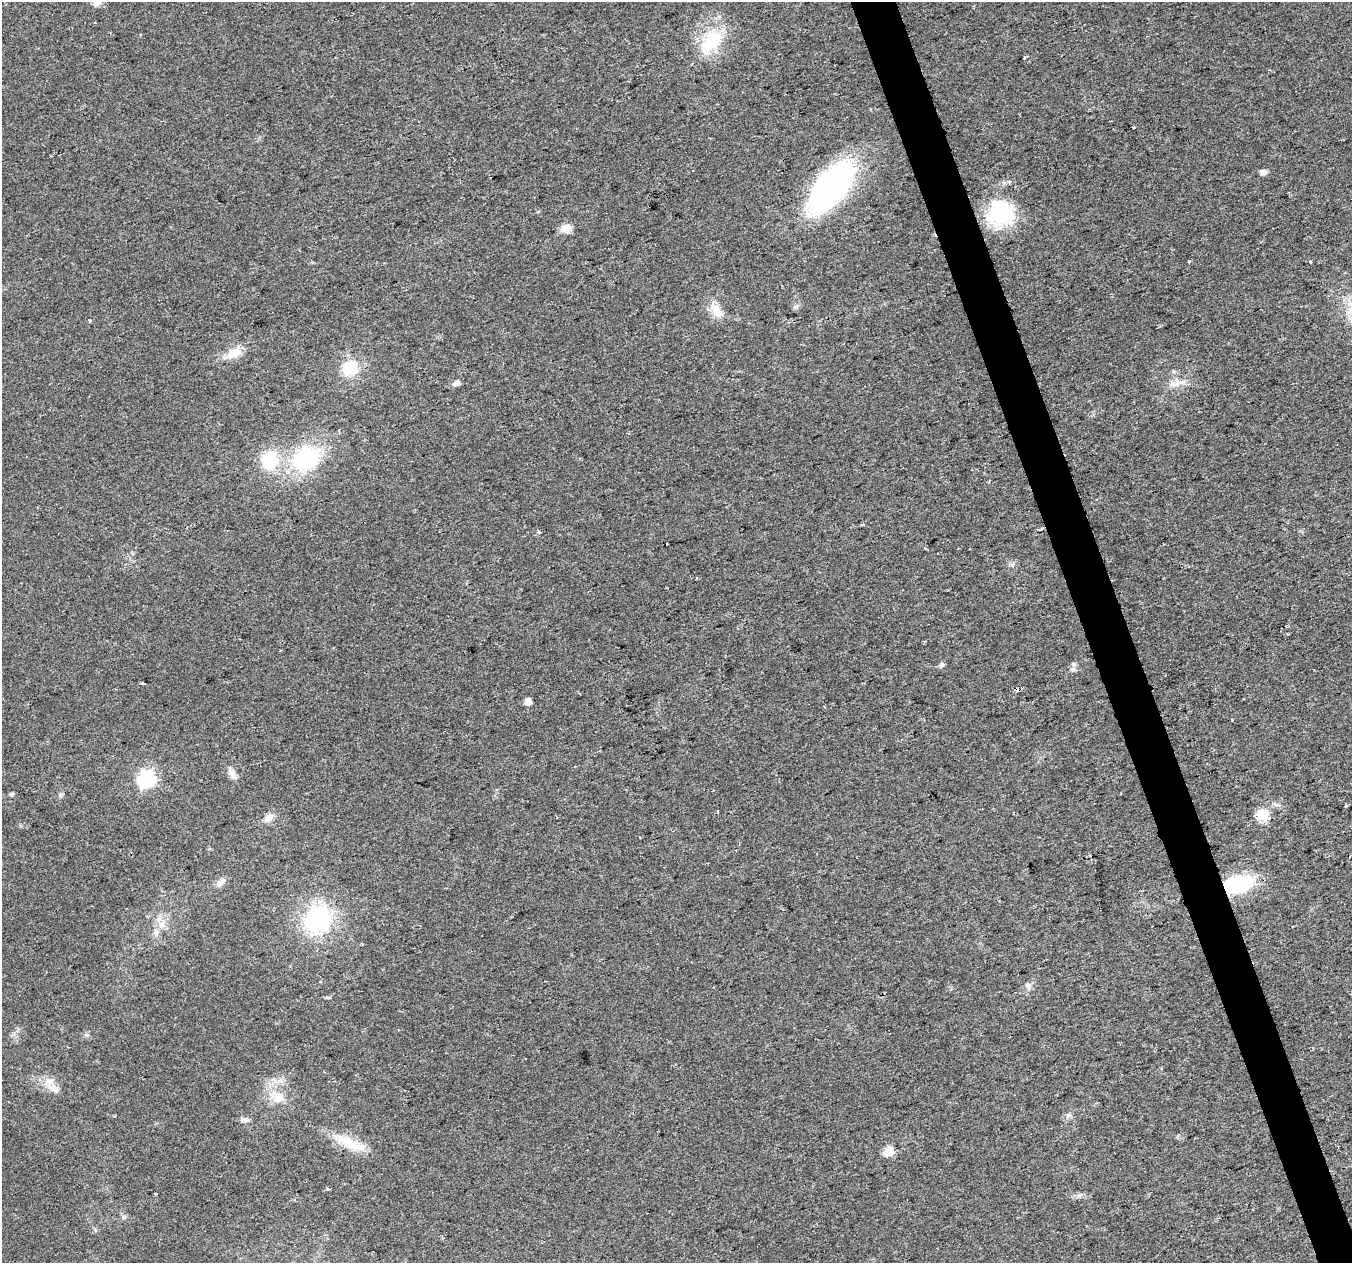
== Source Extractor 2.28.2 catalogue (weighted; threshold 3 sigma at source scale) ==
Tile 6 of 4 x 4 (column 2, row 2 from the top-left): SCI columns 1351-2700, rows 2640-3900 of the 5401 x 5226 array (HDU 1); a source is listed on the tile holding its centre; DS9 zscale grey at full resolution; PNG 1354 x 1265 px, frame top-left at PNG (2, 2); no overlay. Shown black and unused: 3% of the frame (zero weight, under 2 of 3 exposures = <1% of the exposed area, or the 3 px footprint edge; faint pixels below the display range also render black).
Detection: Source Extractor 2.28.2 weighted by HDU 2 'WHT'; one run over the whole footprint, this tile lists its part. Background 0.041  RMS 0.0055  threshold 0.0249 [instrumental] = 3 sigma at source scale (4.5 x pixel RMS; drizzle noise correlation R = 1.50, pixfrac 1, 0.0396/0.0396 arcsec/px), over >= 5 px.
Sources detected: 49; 1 inside a brighter object's white glare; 1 cosmic-ray / hot-pixel residue — not listed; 2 inside a brighter listed object's ellipse — not listed separately; the other 45 listed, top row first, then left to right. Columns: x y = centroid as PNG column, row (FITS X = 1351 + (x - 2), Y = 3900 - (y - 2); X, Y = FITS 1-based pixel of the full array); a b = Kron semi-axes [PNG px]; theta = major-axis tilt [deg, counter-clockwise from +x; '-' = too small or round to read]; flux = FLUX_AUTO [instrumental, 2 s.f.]
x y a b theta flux
97 2 11 9 66 4.4
711 42 39 21 47 27
1025 57 3 3 - 0.96
1133 127 3 3 - 2.7
1263 172 5 5 - 3.7
831 187 53 25 54 150
1000 216 38 25 -6 33
566 228 14 9 11 5.3
1189 261 3 3 - 3
1311 262 3 3 - 2.3
716 310 22 12 -59 8.4
90 320 4 4 - 0.79
234 353 23 12 22 8.4
350 368 16 14 23 19
456 383 6 5 - 3.7
1176 383 27 6 13 5.2
306 458 26 20 31 59
270 460 19 16 73 25
1041 529 5 3 - 0.8
538 532 3 3 - 2.5
925 548 3 3 - 0.98
1073 664 6 5 - 1.3
941 665 7 6 - 1.8
142 683 5 3 - 0.59
1017 690 4 3 - 8.7
528 701 5 5 - 6
233 775 14 8 -73 3.2
146 779 7 7 - 150
11 794 7 5 16 0.94
1262 815 17 16 - 8.6
269 818 13 8 37 4.1
220 883 14 7 44 3.1
1238 884 32 18 14 38
317 920 31 27 52 56
162 925 11 9 75 4.6
1028 986 7 4 71 1.4
54 1089 19 9 -32 5.4
278 1097 23 16 -31 12
1068 1116 10 3 69 1.1
245 1120 12 7 -20 2.2
346 1141 42 13 -19 15
889 1151 6 6 - 26
327 1188 4 3 - 1.2
155 1194 3 3 - 0.94
124 1217 6 6 - 1.1
Overlapping masked pixels (flux is a lower limit): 3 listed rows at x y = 1041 529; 1017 690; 1238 884
Isophote crosses this tile's border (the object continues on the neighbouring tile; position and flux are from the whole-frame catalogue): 1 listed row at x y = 97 2
Unlisted compact peaks at least as high as the median listed source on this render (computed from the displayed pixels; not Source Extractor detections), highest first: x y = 87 1035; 60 795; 796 306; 327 997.